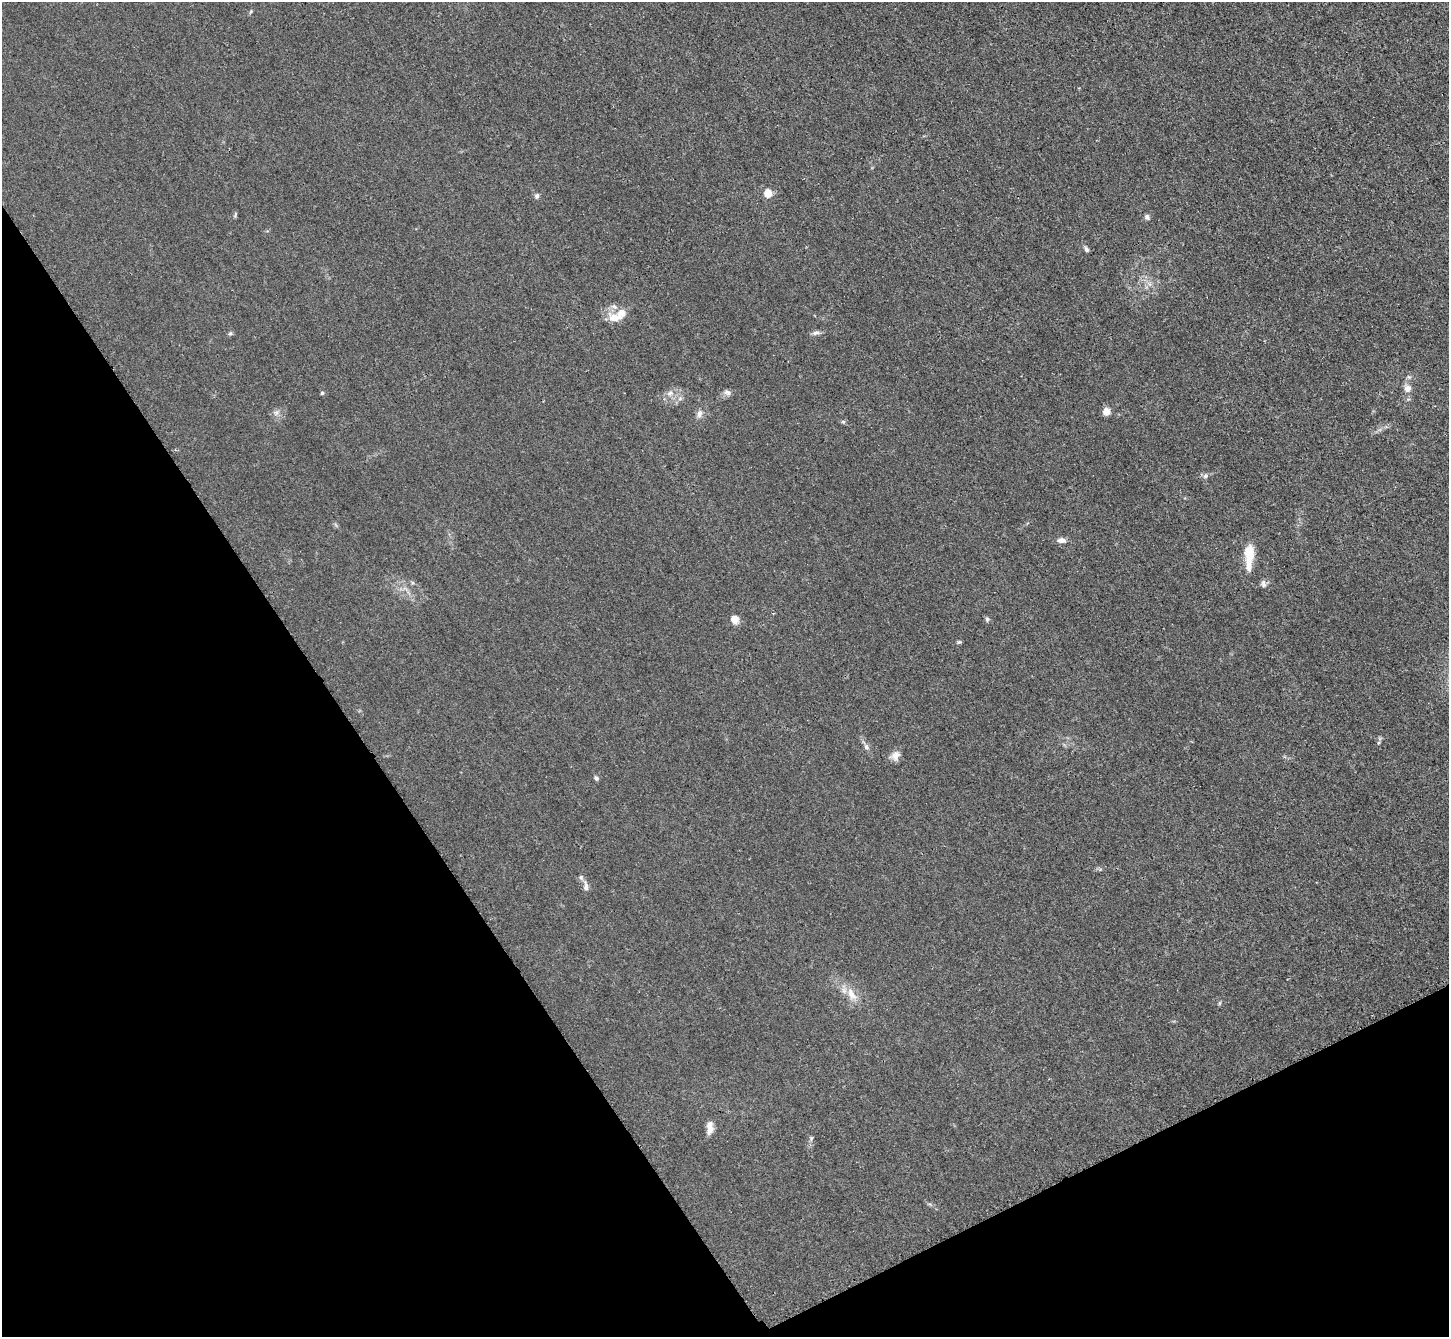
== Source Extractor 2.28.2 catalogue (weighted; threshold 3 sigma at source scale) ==
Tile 14 of 4 x 4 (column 2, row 4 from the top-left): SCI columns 1464-2910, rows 308-1642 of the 5823 x 5815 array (HDU 1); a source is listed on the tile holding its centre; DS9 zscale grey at full resolution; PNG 1451 x 1339 px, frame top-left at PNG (2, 2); no overlay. Shown black and unused: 29% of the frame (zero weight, under 3 of 4 exposures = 2% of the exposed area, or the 3 px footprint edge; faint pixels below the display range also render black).
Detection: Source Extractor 2.28.2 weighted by HDU 2 'WHT'; one run over the whole footprint, this tile lists its part. Background 0.0138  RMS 0.0044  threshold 0.0199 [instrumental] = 3 sigma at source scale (4.5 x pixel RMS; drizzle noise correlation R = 1.50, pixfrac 1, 0.05/0.05 arcsec/px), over >= 5 px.
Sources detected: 33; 2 inside a brighter listed object's ellipse — not listed separately; the other 31 listed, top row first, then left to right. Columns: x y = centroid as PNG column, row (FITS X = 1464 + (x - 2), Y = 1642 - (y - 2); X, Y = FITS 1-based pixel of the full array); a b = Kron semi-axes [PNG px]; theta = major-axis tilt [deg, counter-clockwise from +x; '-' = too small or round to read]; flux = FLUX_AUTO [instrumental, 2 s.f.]
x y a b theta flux
768 194 5 5 - 15
537 196 6 6 - 1
1147 217 7 6 - 1.1
1086 249 6 5 - 1.1
614 318 17 11 -19 5.4
230 333 6 5 - 0.69
816 333 12 5 10 1.4
1409 377 7 4 -33 0.65
1408 389 6 6 - 3.6
727 392 11 6 -21 1.5
322 393 4 4 - 0.71
670 393 10 7 25 2.3
1106 412 5 5 - 9.7
276 413 7 6 - 1.3
699 414 11 7 77 1.9
843 422 6 4 -1 0.62
1205 476 8 6 32 1.2
1061 540 10 6 -4 2.1
1249 556 32 10 87 8.9
412 582 6 4 -20 0.59
1263 584 10 6 -82 1.3
735 619 9 9 - 3.5
987 619 6 5 - 0.8
959 642 6 4 20 0.61
866 747 9 6 -62 1.4
895 755 13 10 56 2.9
596 778 7 5 -46 0.92
586 886 15 7 -86 2
851 994 20 10 -61 5.5
1220 1003 6 4 89 0.55
710 1128 17 8 86 3.2